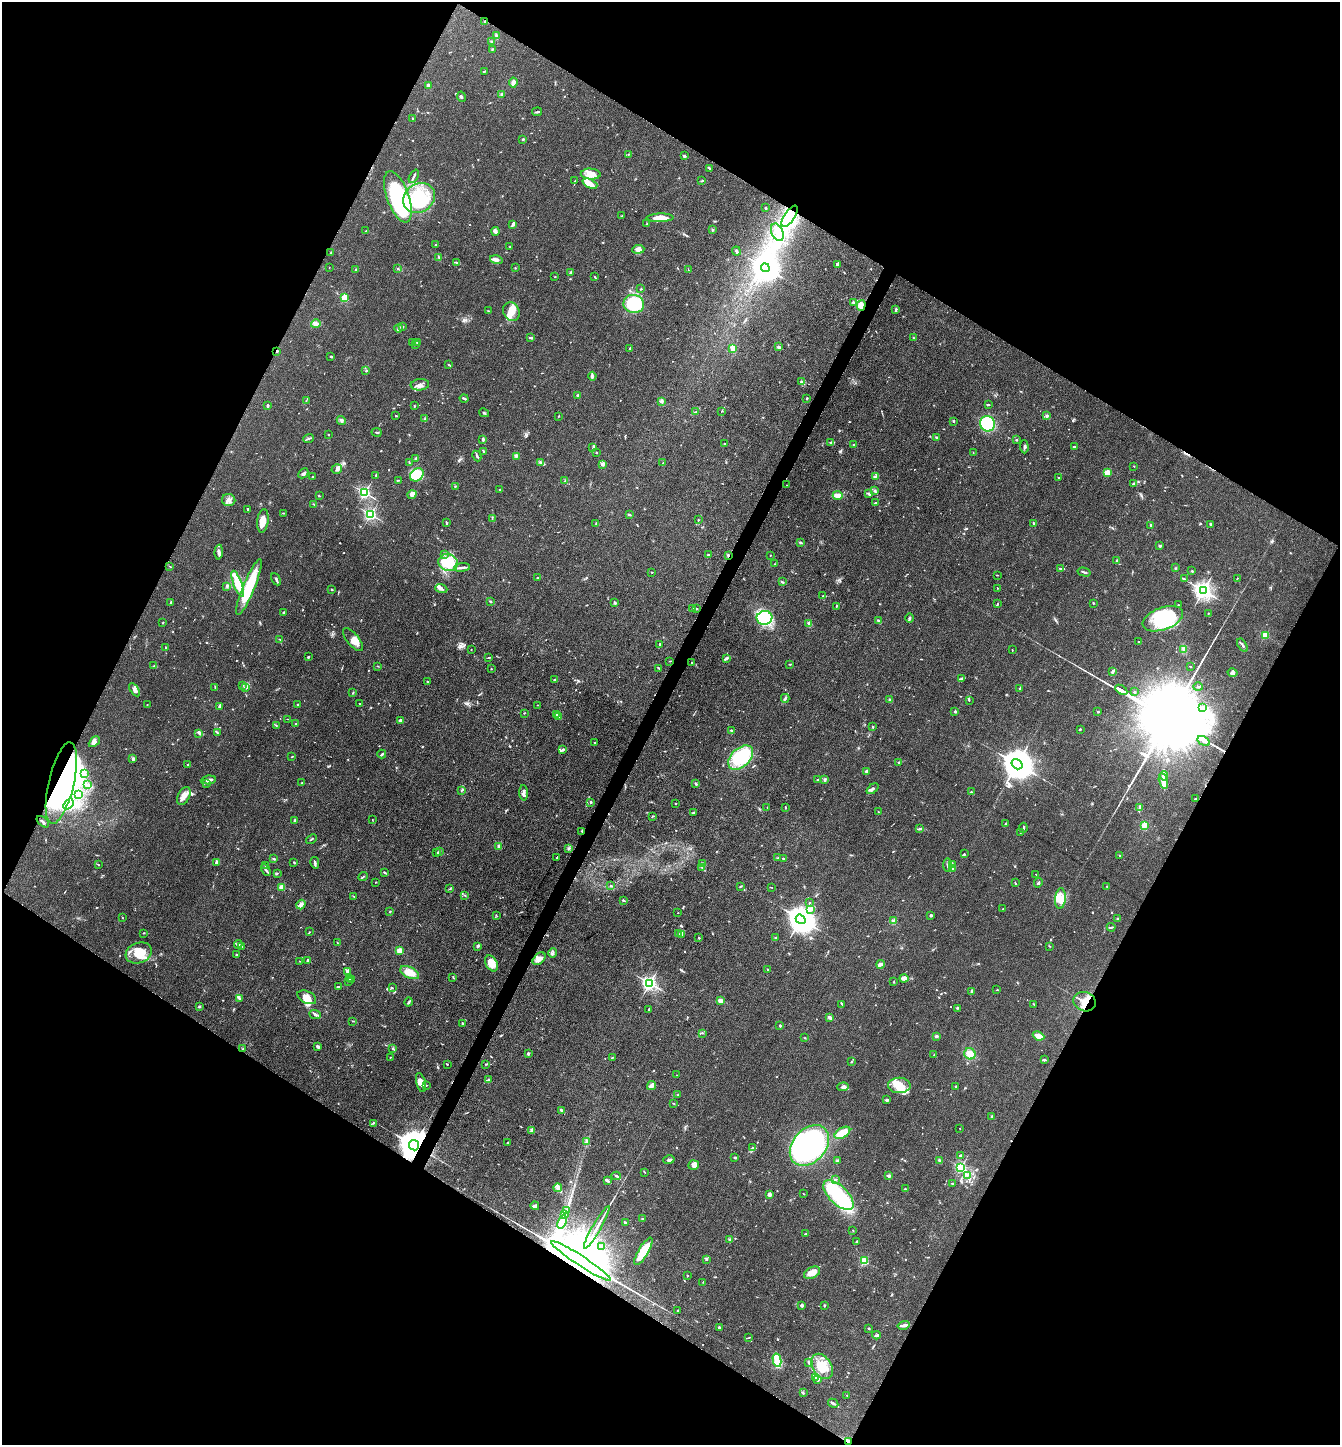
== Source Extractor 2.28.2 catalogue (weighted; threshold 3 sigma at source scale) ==
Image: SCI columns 286-5637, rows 3-5774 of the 5784 x 5775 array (HDU 1 of 3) = the unmasked area's bounding box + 8 px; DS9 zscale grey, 4 x 4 block average (1 PNG px = mean of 4 x 4 image px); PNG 1342 x 1447 px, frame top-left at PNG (2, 2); each listed source drawn as its Kron ellipse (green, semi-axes under 4 px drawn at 4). Shown black and unused: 47% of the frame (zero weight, under 3 of 4 exposures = <1% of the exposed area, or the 3 px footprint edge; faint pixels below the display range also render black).
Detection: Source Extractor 2.28.2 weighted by HDU 2 'WHT'. Background 0.0825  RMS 0.0063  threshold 0.0284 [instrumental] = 3 sigma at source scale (4.5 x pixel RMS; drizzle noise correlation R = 1.50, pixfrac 1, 0.05/0.05 arcsec/px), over >= 5 px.
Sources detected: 902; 5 too faint to see at this stretch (4 x 4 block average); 24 inside a brighter object's white glare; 3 cosmic-ray / hot-pixel residue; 1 long thin detection or spike segment (spike, bleed or trail) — neither listed nor drawn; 20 coinciding with a brighter row at this scale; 65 inside a brighter listed object's ellipse — not listed separately; of the other 784, all 500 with FLUX_AUTO >= 1.85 (the completeness limit of this list) listed and drawn (284 fainter detections not listed), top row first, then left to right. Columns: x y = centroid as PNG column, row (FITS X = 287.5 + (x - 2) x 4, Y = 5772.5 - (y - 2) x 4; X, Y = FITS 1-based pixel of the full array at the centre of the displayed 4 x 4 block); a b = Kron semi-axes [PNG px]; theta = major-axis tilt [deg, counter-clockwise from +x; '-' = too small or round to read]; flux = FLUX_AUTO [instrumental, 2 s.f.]
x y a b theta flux
485 21 2 2 - 2.8
496 36 4 2 - 7
492 41 3 2 - 5.1
492 49 2 2 - 2.8
484 71 3 2 - 4.1
513 82 5 3 - 19
428 85 2 2 - 44
501 95 2 2 - 3.8
461 97 5 2 - 6.2
537 112 5 2 - 4.4
413 118 3 2 - 3.2
523 139 2 2 - 3.7
629 154 2 2 - 3.3
684 156 3 2 - 7.5
710 168 4 2 - 5.2
591 174 10 5 -4 41
414 176 7 2 63 6.3
575 181 2 2 - 1.9
702 181 2 2 - 2.5
590 184 8 4 -24 33
398 197 27 11 -70 570
419 198 17 14 35 140
766 208 3 2 - 2.8
622 216 3 2 - 3.1
789 216 12 5 56 50
660 218 13 3 0 54
647 224 3 2 - 2.1
513 225 3 2 - 6.2
712 230 3 3 - 5
366 231 2 2 - 3.2
495 231 4 2 - 15
777 232 9 5 -65 31
436 245 3 2 - 3
510 246 2 2 - 1.9
638 249 6 3 6 12
736 251 4 3 - 6.9
331 253 2 2 - 2.6
439 257 4 2 - 3.8
496 260 6 4 -14 15
457 262 4 2 - 4.9
837 264 2 2 - 32
329 267 2 2 - 3.4
515 268 2 2 - 2.3
765 268 4 4 - 4600
398 269 2 2 - 2.2
356 270 2 2 - 16
688 270 2 2 - 1.9
571 272 4 2 - 8.2
555 276 2 2 - 2
595 277 2 2 - 2.8
641 289 2 2 - 2.9
345 298 2 2 - 230
854 303 3 2 - 4.3
634 304 10 9 - 220
861 305 5 4 - 39
896 309 4 2 - 5.3
488 311 2 2 - 2.2
511 312 10 8 -65 38
316 324 5 4 - 11
402 326 3 2 - 3.9
399 328 4 3 - 7.7
531 338 3 2 - 7.3
913 338 3 2 - 3.6
418 342 3 2 - 6.9
413 343 3 2 - 7.6
415 344 2 2 - 2.7
778 347 2 2 - 31
733 348 3 3 - 28
630 349 2 2 - 6.8
277 351 2 2 - 19
331 357 2 2 - 2.2
448 364 3 2 - 2.7
366 371 3 2 - 3.5
592 376 4 2 - 8.9
801 382 4 2 - 6.9
420 385 9 6 6 20
577 395 2 2 - 4.2
464 398 4 2 - 5.4
807 398 3 2 - 2.6
306 401 3 2 - 1.9
661 401 2 2 - 9.7
267 405 3 2 - 6.9
988 405 3 2 - 4.7
414 406 2 2 - 3.2
721 411 2 2 - 2.2
695 412 3 2 - 3.3
484 413 5 2 - 4.4
396 416 2 2 - 3.6
559 416 2 2 - 2.2
1047 416 2 2 - 3.3
425 419 2 2 - 2.7
341 420 5 3 - 7.5
953 421 2 2 - 4.3
987 424 8 7 - 290
376 432 5 2 - 3
328 434 2 2 - 2.6
936 437 2 2 - 3.5
308 438 5 2 - 4.5
483 439 3 2 - 4.4
1016 440 2 2 - 2.1
830 442 4 2 - 3.2
725 444 2 2 - 2.6
853 445 2 2 - 2.7
593 447 3 2 - 4.7
1024 447 6 2 -86 5.4
1074 447 3 2 - 5.8
484 452 2 2 - 3.8
596 453 2 2 - 9.7
973 453 2 2 - 2.1
477 456 5 2 - 5.7
516 457 4 2 - 4.4
416 458 2 2 - 12
409 463 2 2 - 2.2
541 463 4 3 - 6.5
663 463 3 2 - 2.3
602 464 3 2 - 5.9
1134 466 2 2 - 2.5
337 469 5 4 - 11
303 473 5 2 - 10
1107 473 3 3 - 45
376 475 2 2 - 2.2
417 475 7 6 - 160
875 476 4 2 - 4.2
313 477 2 2 - 6.6
1059 478 2 2 - 8.3
398 480 4 2 - 2.4
565 481 3 2 - 2.4
1133 484 4 2 - 3.9
787 485 2 2 - 3.7
455 486 2 2 - 2.9
500 489 2 2 - 3.5
875 491 2 2 - 3.7
365 493 2 2 - 760
412 494 5 4 - 15
868 494 4 2 - 4.9
838 495 5 3 - 34
319 496 3 2 - 1.9
229 500 7 6 - 17
876 503 3 2 - 8.9
314 504 4 2 - 3.1
248 509 2 2 - 12
283 513 4 2 - 2.2
370 514 2 2 - 770
629 515 3 2 - 5.2
492 518 3 2 - 2
698 520 2 2 - 3.2
263 521 12 5 83 41
446 523 3 2 - 3.7
596 524 2 2 - 2
1034 524 4 2 - 6
1211 524 3 2 - 6.4
1151 526 2 2 - 6.4
800 543 3 2 - 5
1160 546 2 2 - 7.4
219 552 7 3 87 11
444 554 2 2 - 2.2
708 555 2 2 - 2.4
728 555 3 2 - 4
770 555 2 2 - 2.3
1117 561 4 2 - 4.2
448 562 10 8 -19 140
775 564 2 2 - 2
170 566 2 2 - 1.9
462 567 8 2 6 9.9
1175 568 3 2 - 3.2
1060 569 4 2 - 4.6
1192 571 3 2 - 2.9
651 572 3 2 - 2.2
1084 572 6 2 -15 5.8
997 575 3 2 - 2.1
537 578 2 2 - 9.7
1237 578 3 2 - 2.7
276 579 6 2 -61 8.2
1184 579 3 2 - 3.7
782 582 4 2 - 3
238 584 14 4 -70 100
227 586 3 2 - 5.8
249 587 30 6 68 180
997 588 2 2 - 1.9
332 589 2 2 - 4.8
441 589 6 3 -21 10
1203 591 3 2 - 2000
823 596 3 2 - 2.2
490 601 2 2 - 3.1
171 602 2 2 - 4.3
615 603 3 2 - 6.7
1093 603 2 2 - 2.7
997 604 3 2 - 4.9
1178 605 2 2 - 2.2
836 606 4 2 - 2
693 609 3 2 - 3.6
696 609 4 2 - 3.6
284 612 3 2 - 3
1209 613 2 2 - 2.6
764 618 8 7 - 280
909 618 5 2 - 5.8
1163 619 21 11 20 290
879 621 4 2 - 6.4
163 623 2 2 - 2.9
809 623 3 2 - 4.1
1265 635 2 2 - 220
279 639 2 2 - 1.9
353 640 14 6 -51 34
1139 642 2 2 - 2.6
660 644 3 2 - 2.8
1242 645 7 2 -57 9.7
166 648 2 2 - 3.5
1184 649 3 3 - 9.8
471 650 2 2 - 2
1012 650 2 2 - 1.9
308 657 3 2 - 4.4
489 658 3 2 - 2.8
726 658 3 3 - 5.1
670 661 2 2 - 2.4
691 662 2 2 - 2
790 664 3 2 - 2.9
154 665 3 2 - 3.4
378 666 2 2 - 2.4
1190 666 2 2 - 3.4
659 668 3 2 - 6
491 669 2 2 - 1.9
1112 672 3 2 - 11
1232 673 5 3 - 12
962 678 3 3 - 4
554 680 3 2 - 3.9
427 681 2 2 - 3
243 685 2 2 - 2.3
215 687 3 2 - 2.9
246 687 3 3 - 5.6
1198 687 5 2 - 3.7
1020 688 2 2 - 4.2
134 690 7 3 -55 13
1121 690 6 2 -31 4800
1134 692 2 2 - 4.5
353 693 3 2 - 3.6
785 698 4 2 - 4.6
890 700 3 2 - 4.7
969 700 3 2 - 2.5
359 703 2 2 - 3.1
147 705 2 2 - 2.3
298 705 2 2 - 2.5
537 705 2 2 - 2.7
219 706 3 2 - 5.2
1202 708 2 2 - 3.4
955 712 2 2 - 20
1098 712 2 2 - 12
524 713 2 2 - 2.2
557 715 3 2 - 8
559 716 2 2 - 31
288 719 4 2 - 1.9
400 721 3 2 - 18
295 724 2 2 - 3.3
276 725 2 2 - 2.5
873 727 3 2 - 2.5
1080 729 3 2 - 2.8
731 731 2 2 - 8.8
199 733 4 2 - 8
217 733 2 2 - 2.7
1204 741 7 2 -31 5700
94 742 6 4 45 14
594 743 2 2 - 2.6
563 749 2 2 - 5.9
382 754 4 2 - 7.5
292 757 3 2 - 2.6
741 758 15 9 43 230
133 759 2 2 - 44
899 762 3 2 - 3
188 764 3 2 - 4.9
1017 764 6 4 -35 9900
867 771 2 2 - 9.3
85 774 3 2 - 3.3
1164 776 4 2 - 28
825 779 3 3 - 4.6
208 780 8 3 6 13
818 780 2 2 - 5.1
1163 781 8 3 -76 26
61 783 42 12 77 980
207 783 2 2 - 4.4
302 783 2 2 - 2.9
696 784 3 2 - 6
88 785 2 2 - 2.1
873 789 7 2 38 9
462 790 3 2 - 2.4
971 792 4 2 - 4.8
523 793 7 3 -87 11
78 795 2 2 - 2.8
184 796 10 5 63 27
1196 798 3 2 - 3.6
590 802 2 2 - 15
676 803 2 2 - 2.3
68 804 6 4 50 17
1140 807 4 3 - 8.2
767 808 3 2 - 2.1
785 808 3 2 - 2.5
693 812 3 2 - 3.1
878 812 2 2 - 2.3
652 816 3 2 - 2.7
295 820 2 2 - 7.6
372 820 2 2 - 1.9
43 822 7 2 -39 12
1005 824 2 2 - 2
1144 825 4 3 - 20
1024 828 5 2 - 6.9
920 829 3 2 - 4.6
582 831 2 2 - 2.9
1020 832 2 2 - 2.3
311 839 6 2 40 3.7
499 846 4 3 - 7.8
569 848 3 2 - 5.4
439 851 4 2 - 4.1
437 853 3 2 - 6.9
964 854 2 2 - 1.9
1120 855 2 2 - 2.1
557 858 3 2 - 2.7
778 858 3 2 - 2.5
783 858 2 2 - 3.7
273 859 2 2 - 3
294 862 2 2 - 4.2
217 863 3 3 - 15
315 863 6 2 -77 7.5
702 863 4 2 - 5.4
953 864 3 2 - 4.5
98 865 3 2 - 2.1
948 865 7 3 -90 12
266 866 3 3 - 6.7
701 867 4 2 - 2.6
953 869 2 2 - 2.1
266 870 6 2 -60 7.1
384 872 3 2 - 4.6
277 873 3 2 - 3
1036 874 2 2 - 2
363 877 5 2 - 4.3
376 882 2 2 - 2.4
1015 883 3 2 - 3
1038 883 5 2 - 4.4
611 886 3 2 - 2.6
740 886 3 2 - 3
1107 886 2 2 - 12
281 887 3 3 - 16
771 887 3 2 - 2.3
450 889 2 2 - 2
464 895 3 2 - 2.9
354 896 3 2 - 2.1
1060 899 10 5 86 37
623 900 3 2 - 2.9
809 903 2 2 - 5.3
301 905 5 3 - 9.4
811 909 3 2 - 6.6
1003 909 3 2 - 2.3
390 912 2 2 - 3
678 913 2 2 - 1.9
496 915 2 2 - 2.5
931 915 3 2 - 5.4
122 918 2 2 - 1.8
1118 918 3 2 - 6.2
801 919 5 4 - 6600
894 921 2 2 - 13
1111 927 4 2 - 4.8
309 932 2 2 - 1.9
144 933 3 2 - 2.9
679 934 3 2 - 3.8
681 935 2 2 - 2.6
699 938 2 2 - 2.3
775 938 2 2 - 5
337 943 2 2 - 1.9
238 944 4 3 - 6.1
241 946 2 2 - 2
478 946 3 2 - 6.3
1049 946 2 2 - 2.1
399 951 2 2 - 130
139 953 13 10 19 82
553 953 5 2 - 6.1
236 955 3 2 - 3.2
539 959 8 5 44 19
308 960 2 2 - 8
300 961 3 2 - 2.4
491 963 8 5 -60 44
881 964 4 2 - 5.5
767 969 3 2 - 2
348 971 3 3 - 16
410 972 10 5 -26 47
453 977 3 2 - 2.3
904 978 4 3 - 19
349 979 3 2 - 8.9
352 979 2 2 - 10
348 982 2 2 - 2.3
894 982 2 2 - 2.2
650 983 2 2 - 1300
338 987 4 2 - 4.4
392 988 2 2 - 2.3
997 990 3 2 - 2.1
972 991 4 2 - 8.2
307 997 10 6 -26 30
240 998 3 2 - 5
721 1001 4 3 - 26
409 1002 4 2 - 8.3
1085 1002 11 9 -18 58
842 1004 2 2 - 2.3
1034 1004 2 2 - 3.4
199 1006 3 2 - 4.7
958 1008 3 2 - 2.3
649 1009 4 2 - 3.2
315 1014 6 3 -24 9.6
830 1017 4 3 - 7.5
353 1021 3 2 - 2.2
462 1023 3 2 - 5
780 1026 2 2 - 13
702 1033 2 2 - 3.7
936 1036 3 2 - 5.5
1039 1036 6 2 -23 46
805 1038 2 2 - 2
318 1047 3 3 - 9.1
392 1048 2 2 - 2.9
243 1049 2 2 - 2.2
528 1053 3 2 - 7
970 1054 6 5 - 29
934 1055 2 2 - 2.1
390 1057 2 2 - 2.3
612 1057 2 2 - 2.5
1044 1060 3 2 - 2
851 1062 3 2 - 2.6
447 1064 2 2 - 2.7
485 1064 3 2 - 4.4
676 1075 2 2 - 2.5
489 1079 2 2 - 2.8
421 1082 10 4 -76 27
426 1085 2 2 - 3
899 1085 11 8 -1 58
652 1086 5 3 - 28
843 1087 6 4 3 11
955 1087 4 2 - 2.8
678 1095 2 2 - 2
887 1100 3 3 - 5.4
673 1103 3 2 - 2.3
562 1110 3 2 - 8.5
992 1116 2 2 - 3.2
373 1123 2 2 - 2.7
960 1128 2 2 - 2
532 1130 3 2 - 4.4
842 1133 8 5 31 68
508 1142 4 2 - 3.4
587 1142 4 3 - 8.3
414 1145 5 5 - 11000
809 1145 23 16 48 980
753 1148 3 2 - 2.6
960 1155 4 2 - 7.8
735 1158 2 2 - 7
669 1160 5 3 - 9.6
939 1160 4 2 - 8.6
838 1161 3 2 - 3.3
694 1165 5 4 - 20
961 1167 2 2 - 610
644 1172 4 2 - 2.5
967 1175 3 2 - 3.9
616 1176 4 2 - 6
889 1176 2 2 - 47
835 1179 3 2 - 4.8
607 1180 3 2 - 11
953 1183 2 2 - 2.2
558 1188 4 4 - 10
905 1189 3 2 - 3.1
803 1193 2 2 - 1.9
769 1194 3 2 - 19
838 1195 19 9 -45 270
535 1206 4 4 - 10
566 1211 3 2 - 4.2
565 1215 2 2 - 2.9
642 1219 2 2 - 3.6
562 1222 7 2 66 14
625 1223 3 2 - 7.4
597 1227 24 2 60 31
853 1230 2 2 - 2
806 1234 4 2 - 2.7
730 1239 2 2 - 2.1
857 1242 3 2 - 5.8
602 1247 2 2 - 2.2
643 1251 15 5 59 120
706 1259 3 2 - 3.7
581 1261 35 5 -33 130000
864 1261 2 2 - 270
812 1273 9 5 27 36
688 1275 2 2 - 3.3
703 1282 2 2 - 1.9
802 1305 4 3 - 5.4
824 1305 2 2 - 4.2
678 1311 2 2 - 3.8
904 1325 6 2 14 14
719 1327 2 2 - 6.3
869 1328 2 2 - 3.1
876 1335 4 2 - 5
749 1338 3 2 - 2.5
777 1360 7 4 -78 30
808 1362 4 2 - 4.9
822 1366 14 9 -57 96
815 1377 4 2 - 37
817 1380 3 2 - 8.8
803 1393 4 2 - 4
847 1396 2 2 - 2.7
833 1403 5 2 - 9.7
848 1442 4 2 - 6.8
Overlapping masked pixels (flux is a lower limit): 10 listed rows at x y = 485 21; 861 305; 277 351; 728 555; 61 783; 582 831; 1085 1002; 414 1145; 581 1261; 848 1442
Diffuse or blended objects may show on this block-average render without a row.